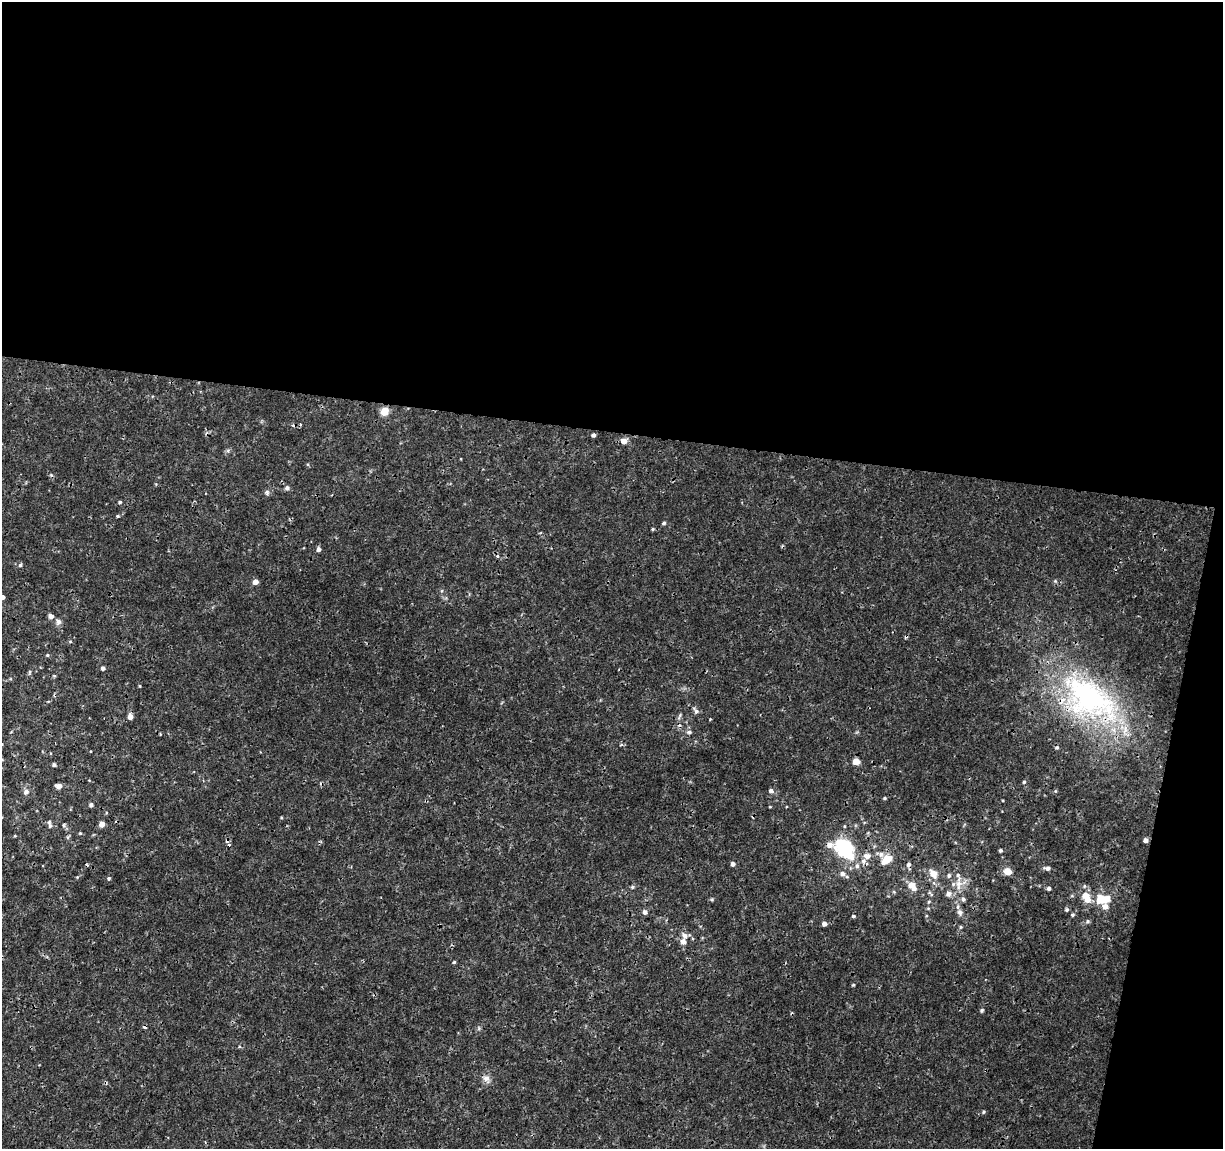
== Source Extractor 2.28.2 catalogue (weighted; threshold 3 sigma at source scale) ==
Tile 4 of 4 x 4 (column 4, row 1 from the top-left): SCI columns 3663-4883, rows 3665-4811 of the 4892 x 5096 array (HDU 1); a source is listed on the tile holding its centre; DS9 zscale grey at full resolution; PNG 1225 x 1151 px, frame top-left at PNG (2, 2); no overlay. Shown black and unused: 41% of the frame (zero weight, under 3 of 4 exposures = <1% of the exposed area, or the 3 px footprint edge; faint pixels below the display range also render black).
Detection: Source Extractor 2.28.2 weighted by HDU 2 'WHT'; one run over the whole footprint, this tile lists its part. Background 0.00125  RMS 9.5e-04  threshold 0.00428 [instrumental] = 3 sigma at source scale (4.5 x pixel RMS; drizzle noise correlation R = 1.50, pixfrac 1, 0.0396/0.0396 arcsec/px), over >= 5 px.
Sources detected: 104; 2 inside a brighter object's white glare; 10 cosmic-ray / hot-pixel residue — not listed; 5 inside a brighter listed object's ellipse — not listed separately; the other 87 listed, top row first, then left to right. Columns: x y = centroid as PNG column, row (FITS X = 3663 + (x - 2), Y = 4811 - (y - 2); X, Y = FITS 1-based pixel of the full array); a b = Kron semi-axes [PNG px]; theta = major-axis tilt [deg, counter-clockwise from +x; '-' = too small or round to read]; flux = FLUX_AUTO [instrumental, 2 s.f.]
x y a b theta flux
384 411 9 8 - 0.98
593 435 4 4 - 0.23
624 441 6 5 - 0.79
287 488 7 6 - 0.24
267 492 7 5 -89 0.22
120 502 4 4 - 0.13
117 516 4 4 - 0.11
664 523 4 4 - 0.17
653 529 4 3 - 0.11
318 549 4 4 - 0.37
20 565 6 5 - 0.16
1055 581 5 5 - 0.12
255 582 4 4 - 0.76
2 597 4 4 - 0.37
51 616 6 5 - 0.37
58 622 8 7 - 0.34
70 641 5 3 - 0.097
47 655 5 4 - 0.11
103 668 5 4 - 0.28
30 672 6 4 71 0.12
54 676 5 3 - 0.094
140 686 4 3 - 0.077
1088 699 84 48 -33 24
696 711 9 6 -60 0.29
680 716 11 4 61 0.21
130 717 5 5 - 0.6
710 719 3 2 - 0.11
689 732 8 5 0 0.21
621 745 6 3 18 0.11
856 761 5 5 - 1.5
54 765 4 4 - 0.21
1024 782 5 4 - 0.13
58 786 6 5 - 0.46
771 791 6 5 - 0.32
26 792 6 6 - 0.39
885 798 4 4 - 0.12
91 805 5 5 - 0.24
770 807 4 3 - 0.077
102 824 4 4 - 0.9
50 825 12 5 -74 0.3
844 826 5 3 - 0.09
80 833 5 4 - 0.11
15 836 5 3 - 0.082
68 837 6 4 71 0.14
1145 840 4 4 - 0.36
830 845 8 7 - 0.6
842 845 10 8 53 4.3
1000 850 4 4 - 0.16
880 854 12 7 -20 0.51
867 856 10 7 1 0.59
887 859 9 6 38 2.2
733 864 4 4 - 0.35
908 864 7 6 - 0.29
857 866 8 5 90 0.3
1047 868 8 5 -8 0.32
1008 871 5 5 - 1.8
933 873 7 6 - 1.3
842 874 7 7 - 0.43
949 875 6 6 - 0.22
77 877 4 4 - 0.088
109 878 5 4 - 0.14
959 884 16 9 80 1
912 886 10 7 -50 1.2
1084 886 5 5 - 0.15
632 887 6 4 48 0.14
1049 888 5 4 - 0.22
930 894 10 4 -45 0.17
948 894 7 6 - 0.45
963 899 6 5 - 0.21
1087 899 7 6 - 1.1
1100 899 9 8 - 1.4
929 902 5 4 - 0.12
1105 906 8 6 81 0.66
1066 910 5 5 - 0.15
645 912 5 5 - 0.32
960 912 10 7 -69 0.4
1073 915 5 5 - 0.15
853 916 4 3 - 0.14
1088 921 6 6 - 0.18
824 924 4 4 - 0.47
685 936 12 8 -8 0.55
454 962 4 4 - 0.12
853 985 4 4 - 0.12
982 1010 5 5 - 0.14
479 1028 6 4 72 0.15
486 1079 12 8 -37 0.55
984 1112 5 4 - 0.13
Overlapping masked pixels (flux is a lower limit): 1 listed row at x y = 1088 699
Isophote crosses this tile's border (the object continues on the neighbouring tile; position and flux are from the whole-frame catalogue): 1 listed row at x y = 2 597